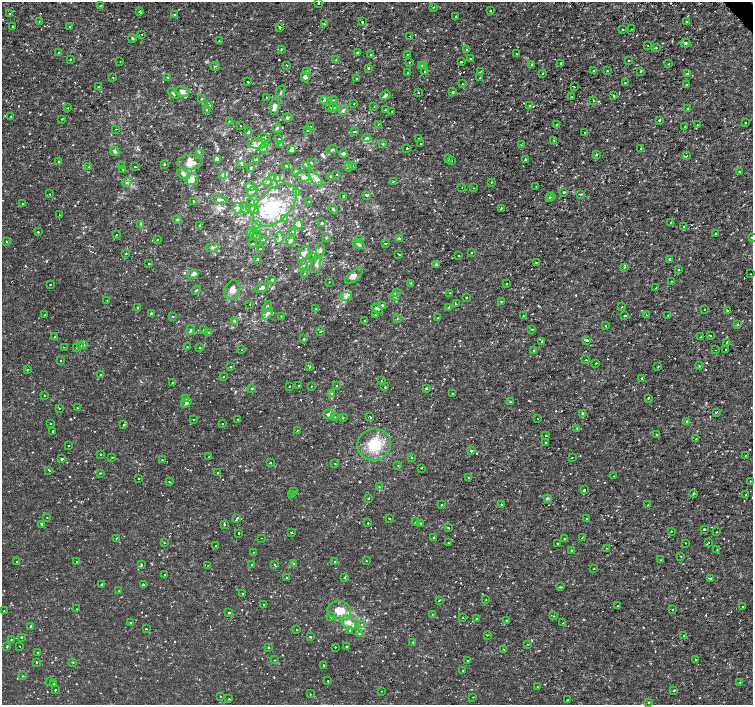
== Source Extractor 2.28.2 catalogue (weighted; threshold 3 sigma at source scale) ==
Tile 10 of 4 x 4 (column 2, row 3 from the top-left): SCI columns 1507-3008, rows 1615-3019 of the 6012 x 5975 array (HDU 1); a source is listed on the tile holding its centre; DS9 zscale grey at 2 x 2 block average (1 PNG px = mean of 2 x 2 image px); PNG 755 x 707 px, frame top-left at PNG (2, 2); each listed source drawn as its Kron ellipse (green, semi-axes under 4 px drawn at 4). Shown black and unused: <1% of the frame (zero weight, under 2 of 3 exposures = <1% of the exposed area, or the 3 px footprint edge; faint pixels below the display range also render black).
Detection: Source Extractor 2.28.2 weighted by HDU 2 'WHT'; one run over the whole footprint, this tile lists its part. Background 3.55e-06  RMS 8.1e-04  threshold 0.00366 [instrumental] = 3 sigma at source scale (4.5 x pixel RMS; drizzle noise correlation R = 1.50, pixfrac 1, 0.0396/0.0396 arcsec/px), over >= 5 px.
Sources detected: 686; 8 cosmic-ray / hot-pixel residue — neither listed nor drawn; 1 coinciding with a brighter row at this scale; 28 inside a brighter listed object's ellipse — not listed separately; of the other 649, all 500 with FLUX_AUTO >= 0.104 (the completeness limit of this list) listed and drawn (149 fainter detections not listed), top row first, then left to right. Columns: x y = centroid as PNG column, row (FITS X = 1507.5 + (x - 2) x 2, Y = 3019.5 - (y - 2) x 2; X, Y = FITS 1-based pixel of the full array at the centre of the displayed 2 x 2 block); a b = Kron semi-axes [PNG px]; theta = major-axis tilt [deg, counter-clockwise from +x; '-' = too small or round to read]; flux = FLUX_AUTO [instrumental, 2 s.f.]
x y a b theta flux
318 3 2 2 - 0.35
100 6 2 2 - 0.49
433 7 2 2 - 0.11
490 10 2 2 - 0.39
139 11 3 2 - 0.4
10 13 2 2 - 0.16
174 14 2 2 - 0.19
456 16 2 2 - 0.14
39 21 2 2 - 0.13
686 21 2 2 - 0.16
362 22 2 2 - 0.65
324 24 2 2 - 0.74
69 26 3 2 - 0.11
13 27 2 2 - 1
279 27 2 2 - 0.46
631 29 2 2 - 0.11
623 30 2 2 - 0.34
142 34 2 2 - 0.11
410 36 2 2 - 0.23
132 38 4 3 - 0.31
219 41 2 2 - 0.12
686 43 5 3 - 0.27
648 45 2 2 - 0.12
656 48 2 2 - 0.14
282 49 2 2 - 0.18
467 50 3 2 - 0.28
58 53 2 2 - 0.3
358 53 3 3 - 0.2
371 54 2 2 - 0.35
407 54 2 2 - 0.87
516 54 2 2 - 0.15
471 58 2 2 - 0.29
70 59 2 2 - 0.39
336 60 3 2 - 0.14
628 60 2 2 - 0.23
120 61 2 2 - 0.11
409 62 2 2 - 0.12
461 62 2 2 - 0.23
561 63 2 2 - 0.25
668 64 2 2 - 0.12
286 65 2 2 - 0.48
423 65 2 2 - 0.49
531 65 2 2 - 0.2
215 66 5 2 - 0.18
421 66 3 2 - 0.23
368 68 3 3 - 0.18
306 71 3 2 - 0.15
424 71 2 2 - 0.22
481 71 2 2 - 0.46
593 71 2 2 - 0.29
607 71 3 2 - 0.14
641 71 2 2 - 0.37
408 73 2 2 - 0.36
543 73 2 2 - 0.15
687 73 2 2 - 0.68
113 77 2 2 - 0.11
168 77 2 2 - 0.11
305 77 5 4 - 0.56
480 78 2 2 - 0.19
357 79 2 2 - 0.21
248 82 2 2 - 0.35
625 83 2 2 - 0.17
463 84 2 2 - 0.18
687 85 2 2 - 0.31
99 87 2 2 - 0.22
574 87 2 2 - 0.25
182 91 7 5 -15 0.95
281 92 7 2 75 0.17
418 92 2 2 - 0.14
453 92 3 2 - 0.15
173 94 6 2 -43 0.22
385 95 5 3 - 0.49
614 96 2 2 - 0.22
266 97 2 2 - 0.14
571 97 3 2 - 0.11
201 99 3 2 - 0.14
324 100 4 3 - 0.25
333 100 4 2 - 0.2
593 100 2 2 - 0.18
354 104 2 2 - 0.13
210 105 2 2 - 0.25
275 106 8 4 83 0.94
530 106 2 2 - 0.57
334 107 3 3 - 0.14
374 107 2 2 - 0.12
68 108 2 2 - 0.11
330 108 2 2 - 0.5
688 108 2 2 - 0.15
206 110 3 2 - 0.12
343 110 5 4 - 0.37
385 110 3 3 - 0.17
392 111 2 2 - 0.11
11 116 2 2 - 0.11
287 118 5 3 - 0.37
62 119 2 2 - 0.11
659 120 2 2 - 0.23
229 121 3 2 - 0.12
745 123 2 2 - 0.23
378 124 2 2 - 0.16
557 124 3 2 - 0.19
697 125 2 2 - 0.17
241 126 2 2 - 0.21
311 126 2 2 - 0.15
685 126 3 2 - 0.15
277 128 5 3 - 0.4
116 129 2 2 - 0.18
307 130 3 2 - 0.12
248 131 4 3 - 0.23
355 131 3 2 - 0.16
584 132 2 2 - 0.21
264 138 6 4 -13 0.57
367 138 4 3 - 0.34
279 139 3 3 - 0.13
419 139 2 2 - 0.47
554 140 2 2 - 0.15
259 144 10 4 4 1.1
383 144 3 2 - 0.13
421 144 2 2 - 0.19
281 145 3 2 - 0.13
521 145 3 2 - 0.13
264 148 4 3 - 0.29
407 148 2 2 - 0.22
640 148 2 2 - 0.34
291 149 4 3 - 0.8
332 150 6 3 26 0.33
115 151 5 4 - 0.45
199 152 3 2 - 0.14
343 153 4 4 - 0.49
597 155 3 2 - 0.12
687 156 3 2 - 0.14
217 159 3 3 - 1
256 159 3 3 - 0.21
448 159 2 2 - 0.13
526 159 3 2 - 0.23
451 161 2 2 - 0.16
59 162 2 2 - 0.41
190 163 12 7 -1 2.1
311 163 3 2 - 0.12
242 164 3 2 - 0.14
164 165 2 2 - 0.54
286 165 3 2 - 0.12
307 165 2 2 - 0.29
353 165 2 2 - 0.12
121 166 2 2 - 0.23
135 166 2 2 - 0.19
89 167 3 2 - 0.12
349 167 4 3 - 0.25
251 168 4 3 - 0.16
123 169 2 2 - 0.33
295 171 2 2 - 0.12
739 171 3 2 - 0.18
183 174 7 4 -28 0.58
223 175 4 3 - 0.27
337 175 2 2 - 0.2
331 176 2 2 - 0.22
273 177 3 3 - 0.16
303 177 6 4 -7 0.84
278 179 3 2 - 0.15
316 179 9 4 -47 0.89
192 180 6 5 - 1.7
127 182 5 3 - 0.29
268 182 4 3 - 0.21
393 182 2 2 - 0.15
491 182 2 2 - 0.23
251 186 5 4 - 0.45
462 187 2 2 - 0.16
536 187 2 2 - 0.11
474 188 2 2 - 0.11
253 191 6 3 56 0.43
297 192 3 2 - 0.48
564 192 2 2 - 0.41
49 194 2 2 - 0.18
581 194 3 2 - 0.26
343 196 3 2 - 0.28
367 196 2 2 - 0.19
552 197 2 2 - 0.15
549 198 2 2 - 0.6
219 200 8 3 -13 0.36
193 201 2 2 - 0.12
309 201 4 2 - 0.17
251 203 3 3 - 0.16
22 204 2 2 - 0.15
275 205 26 15 45 8.2
238 208 5 3 - 0.39
501 208 2 2 - 0.43
245 209 6 4 -67 0.46
253 209 7 3 -26 0.52
333 209 5 3 - 0.23
60 215 2 2 - 0.12
285 219 4 3 - 0.3
177 220 4 3 - 0.21
671 222 3 2 - 0.19
322 223 3 3 - 0.27
140 224 4 3 - 0.19
200 225 2 2 - 0.13
256 225 3 2 - 0.12
299 225 5 4 - 0.55
684 227 3 2 - 0.55
38 232 2 2 - 0.22
251 232 4 2 - 0.19
293 232 3 3 - 0.15
715 234 2 2 - 0.15
116 235 2 2 - 0.11
254 235 3 2 - 0.14
257 235 5 2 - 0.16
752 237 2 2 - 0.52
279 238 6 3 79 0.39
326 238 3 3 - 0.18
399 238 3 3 - 0.2
158 239 3 2 - 0.11
263 240 3 2 - 0.13
359 240 3 2 - 0.18
6 241 2 2 - 0.13
290 241 5 4 - 0.53
252 244 4 2 - 0.14
359 244 6 4 -27 0.5
385 244 3 2 - 0.27
212 248 7 3 7 0.44
261 249 2 2 - 0.4
320 250 7 4 88 0.51
126 253 3 2 - 0.13
304 253 7 5 53 0.81
472 253 2 2 - 0.15
399 254 2 2 - 0.17
458 255 3 2 - 0.14
314 257 3 3 - 0.2
257 259 2 2 - 0.29
669 259 2 2 - 0.41
536 262 3 2 - 0.11
149 263 2 2 - 0.2
316 264 8 5 81 0.76
304 265 3 3 - 0.17
437 265 3 2 - 0.16
625 267 3 2 - 0.19
678 269 2 2 - 0.34
305 274 4 3 - 0.28
750 274 2 2 - 0.13
192 275 6 3 13 0.47
354 276 11 5 37 1.1
272 280 4 3 - 0.21
671 281 2 2 - 0.14
329 282 2 2 - 0.21
411 283 2 2 - 0.21
507 284 2 2 - 0.16
50 285 2 2 - 0.22
262 288 7 3 24 0.55
656 288 2 2 - 0.14
196 290 5 2 - 0.15
232 290 10 7 65 1.5
396 293 3 3 - 0.23
450 293 2 2 - 0.16
345 296 6 3 3 0.58
395 296 4 3 - 0.3
466 297 2 2 - 0.42
107 300 2 2 - 0.33
501 301 2 2 - 0.39
250 304 2 2 - 0.23
456 304 2 2 - 0.22
382 305 3 2 - 0.37
267 306 6 2 53 0.27
137 307 2 2 - 0.35
448 307 2 2 - 0.31
621 307 2 2 - 0.17
316 309 3 2 - 0.11
377 309 6 4 -39 0.52
705 310 2 2 - 0.24
727 310 2 2 - 0.47
151 313 3 2 - 0.23
268 313 7 4 52 0.8
45 315 2 2 - 0.14
375 315 2 2 - 0.19
646 315 2 2 - 0.17
668 315 2 2 - 0.28
281 316 2 2 - 0.29
523 316 2 2 - 0.83
625 316 2 2 - 0.29
173 317 2 2 - 0.2
438 318 2 2 - 0.12
397 319 3 2 - 0.13
235 321 3 2 - 0.16
364 321 2 2 - 0.11
737 325 3 2 - 0.21
606 326 2 2 - 0.11
204 329 2 2 - 0.19
532 329 2 2 - 0.23
190 330 5 3 - 0.31
321 331 3 2 - 0.12
209 333 3 3 - 0.32
710 335 2 2 - 0.25
55 337 2 2 - 0.19
701 337 2 2 - 0.12
304 339 2 2 - 0.46
587 340 3 2 - 0.71
542 341 2 2 - 0.39
727 342 2 2 - 0.26
84 345 3 2 - 0.14
81 346 2 2 - 0.17
64 347 2 2 - 0.13
187 347 2 2 - 0.21
76 348 2 2 - 0.13
199 348 2 2 - 0.24
241 350 2 2 - 0.12
534 350 2 2 - 0.11
716 350 2 2 - 0.11
726 350 2 2 - 0.24
586 360 2 2 - 0.15
61 361 2 2 - 0.37
596 363 2 2 - 0.13
699 366 2 2 - 0.19
231 367 2 2 - 0.13
310 367 3 2 - 0.14
658 367 2 2 - 0.3
28 369 3 2 - 0.17
100 375 2 2 - 0.25
223 376 2 2 - 0.11
642 378 2 2 - 1.3
382 381 2 2 - 0.33
172 382 2 2 - 0.13
299 385 2 2 - 0.18
336 385 2 2 - 0.39
289 386 2 2 - 0.14
311 386 2 2 - 0.17
385 387 2 2 - 0.29
251 389 4 3 - 0.19
426 389 4 2 - 0.2
332 393 3 3 - 0.22
453 394 2 2 - 0.18
44 395 2 2 - 0.32
185 398 2 2 - 0.23
648 398 2 2 - 0.2
510 402 3 2 - 0.31
186 403 5 4 - 0.54
59 408 2 2 - 0.12
77 408 2 2 - 0.15
716 412 2 2 - 0.63
329 414 6 5 - 0.69
583 414 3 2 - 0.28
335 417 3 2 - 0.21
370 417 4 2 - 0.16
343 418 3 2 - 0.12
238 419 2 2 - 0.13
538 419 2 2 - 0.17
193 420 2 2 - 0.12
687 421 2 2 - 0.14
50 423 2 2 - 0.17
124 424 2 2 - 0.31
223 424 2 2 - 0.3
577 428 3 2 - 0.35
297 430 2 2 - 0.13
53 431 2 2 - 0.47
657 434 2 2 - 0.27
546 436 2 2 - 0.62
696 439 2 2 - 0.35
546 443 2 2 - 0.36
68 445 2 2 - 0.14
374 445 17 15 17 6.2
471 451 2 2 - 2.5
101 454 2 2 - 0.26
745 455 2 2 - 0.2
209 456 2 2 - 0.13
112 457 2 2 - 0.45
572 457 2 2 - 0.28
411 458 2 2 - 0.63
62 459 2 2 - 1.4
162 460 2 2 - 0.13
271 463 2 2 - 0.14
335 464 2 2 - 0.31
398 465 2 2 - 0.15
421 468 2 2 - 0.14
49 470 3 2 - 0.28
100 473 2 2 - 0.28
218 473 2 2 - 0.41
614 476 2 2 - 0.12
468 477 2 2 - 0.21
138 479 2 2 - 0.26
750 481 2 2 - 0.27
169 482 2 2 - 0.15
379 486 3 2 - 0.14
584 490 3 2 - 0.25
293 491 2 2 - 0.3
693 494 3 3 - 0.15
291 495 2 2 - 0.13
746 495 2 2 - 0.15
368 498 2 2 - 0.11
547 498 4 4 - 0.25
442 505 2 2 - 0.17
501 505 2 2 - 0.25
648 505 2 2 - 0.13
47 517 2 2 - 0.11
389 518 2 2 - 0.12
237 519 4 2 - 0.44
587 519 2 2 - 0.72
415 522 2 2 - 0.14
368 523 2 2 - 0.3
421 523 2 2 - 0.25
41 524 2 2 - 0.4
224 525 3 2 - 0.19
448 528 2 2 - 0.25
704 529 2 2 - 0.54
671 531 2 2 - 0.11
291 532 2 2 - 0.39
716 532 2 2 - 0.12
239 533 2 2 - 0.34
434 537 2 2 - 0.38
116 538 2 2 - 0.14
261 538 2 2 - 0.11
564 538 2 2 - 0.26
582 538 3 2 - 0.11
709 542 2 2 - 0.16
164 543 2 2 - 0.11
448 543 2 2 - 0.11
685 543 2 2 - 0.14
557 544 2 2 - 0.25
216 546 2 2 - 0.23
607 548 2 2 - 0.17
571 550 2 2 - 0.26
717 550 2 2 - 0.15
253 552 2 2 - 0.11
681 556 2 2 - 0.13
661 560 2 2 - 0.18
16 561 2 2 - 0.16
77 561 2 2 - 0.33
366 561 2 2 - 0.11
335 562 2 2 - 0.52
293 563 2 2 - 0.23
142 564 3 2 - 0.16
274 564 3 2 - 0.2
208 565 2 2 - 0.1
252 565 2 2 - 0.22
594 568 2 2 - 0.1
164 575 2 2 - 0.14
345 577 3 2 - 0.34
287 578 2 2 - 0.23
711 578 2 2 - 0.19
101 584 2 2 - 0.32
143 584 2 2 - 0.49
560 587 4 2 - 0.19
119 591 2 2 - 0.12
243 594 2 2 - 0.26
486 599 2 2 - 0.14
439 600 4 2 - 0.13
264 605 2 2 - 0.39
617 606 2 2 - 0.19
743 607 2 2 - 0.27
77 609 2 2 - 0.15
339 610 12 9 -12 3.1
672 610 2 2 - 0.18
4 611 2 2 - 0.15
229 613 2 2 - 0.72
432 614 2 2 - 0.12
554 616 3 2 - 0.13
331 617 2 2 - 0.17
463 618 2 2 - 0.29
477 619 2 2 - 0.2
506 620 2 2 - 0.31
349 622 8 6 -33 1.4
130 623 2 2 - 0.17
563 623 2 2 - 0.38
362 624 3 2 - 0.23
31 626 3 2 - 0.77
146 629 2 2 - 0.16
297 629 2 2 - 0.16
350 630 2 2 - 0.55
359 634 3 3 - 0.18
487 635 3 2 - 0.11
683 636 2 2 - 0.59
21 637 2 2 - 0.19
310 637 3 2 - 0.18
11 640 2 2 - 0.24
413 642 2 2 - 0.13
528 644 2 2 - 0.12
20 646 2 2 - 0.14
7 647 3 2 - 0.14
269 647 3 2 - 0.15
335 647 2 2 - 0.39
347 647 3 2 - 0.15
504 649 2 2 - 0.19
38 652 2 2 - 0.11
695 659 2 2 - 0.26
274 660 2 2 - 0.11
468 660 2 2 - 0.26
36 662 2 2 - 0.27
73 662 3 2 - 0.16
323 665 2 2 - 0.19
463 670 2 2 - 0.17
22 676 3 2 - 0.12
50 681 2 2 - 0.32
328 681 2 2 - 0.39
740 682 3 2 - 0.15
54 684 2 2 - 0.11
537 687 2 2 - 0.1
55 690 2 2 - 0.23
674 690 2 2 - 0.29
381 691 2 2 - 0.11
310 694 3 2 - 0.12
220 696 2 2 - 0.14
473 697 2 2 - 0.12
229 699 2 2 - 0.17
567 700 2 2 - 0.1
649 703 2 2 - 0.17
Isophote crosses this tile's border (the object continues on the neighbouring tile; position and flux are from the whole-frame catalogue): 1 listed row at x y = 752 237
Diffuse or blended objects may show on this block-average render without a row.